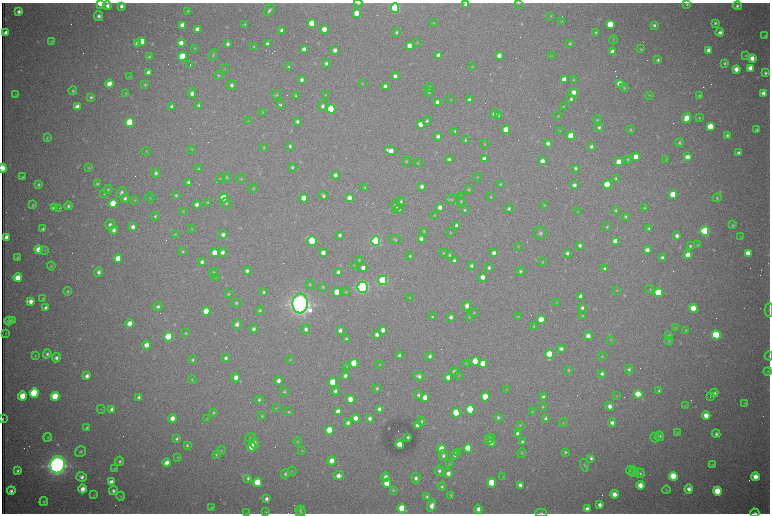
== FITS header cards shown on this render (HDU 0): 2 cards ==
NAXIS1  =                 1536 /fastest changing axis
NAXIS2  =                 1023 /next to fastest changing axis

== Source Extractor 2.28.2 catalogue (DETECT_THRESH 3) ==
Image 1536 x 1023 px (HDU 0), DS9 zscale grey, zoomed out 1/2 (1 PNG px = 2 x 2 image px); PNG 772 x 516 px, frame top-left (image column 1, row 1022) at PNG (2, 3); each listed source drawn as its Kron ellipse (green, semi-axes under 4 px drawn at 4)
Background 2810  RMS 32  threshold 97.3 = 3 sigma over >= 5 px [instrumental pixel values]
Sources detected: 640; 98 cannot appear on this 1/2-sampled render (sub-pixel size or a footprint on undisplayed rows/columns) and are neither listed nor drawn; of the other 542, the 500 brightest by FLUX_AUTO listed and drawn (42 fainter detections omitted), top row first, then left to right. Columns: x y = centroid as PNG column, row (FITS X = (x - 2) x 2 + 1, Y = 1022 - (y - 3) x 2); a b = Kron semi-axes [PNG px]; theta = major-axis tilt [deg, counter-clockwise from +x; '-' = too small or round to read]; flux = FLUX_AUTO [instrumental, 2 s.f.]
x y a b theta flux
100 3 4 2 - 2.0e+05
358 3 4 2 - 7.2e+03
518 3 3 2 - 4.1e+03
465 4 3 3 - 1.5e+04
687 4 3 3 - 8.4e+03
107 6 4 4 - 2.8e+04
121 6 4 3 - 2.6e+04
737 6 4 4 - 1.6e+04
395 8 4 4 - 1.2e+06
269 10 7 4 51 1.8e+04
188 11 4 3 - 7.8e+03
19 12 3 3 - 2.3e+04
356 13 4 4 - 8.5e+04
99 16 5 4 - 2.4e+04
551 16 3 2 - 5.4e+03
562 21 3 3 - 4.4e+03
433 23 3 3 - 4.5e+03
715 23 4 3 - 1.2e+04
245 24 3 3 - 6.6e+03
312 24 4 4 - 2.9e+05
610 24 4 4 - 2.1e+05
183 25 4 4 - 1.1e+05
654 25 3 3 - 1.3e+04
197 29 4 4 - 3.5e+04
324 29 4 4 - 6.8e+04
282 30 4 3 - 3.6e+04
396 32 3 3 - 1.0e+04
596 32 3 3 - 8.5e+03
720 32 4 4 - 2.4e+04
5 33 4 3 - 3.8e+04
765 36 4 3 - 7.3e+03
614 40 4 3 - 6.2e+03
51 41 3 2 - 5.1e+03
142 41 4 4 - 1.3e+05
417 42 4 3 - 5.1e+03
181 43 4 4 - 4.1e+04
570 43 3 2 - 8.1e+03
138 44 4 4 - 7.3e+04
228 44 4 4 - 1.9e+04
268 44 3 3 - 2.4e+04
409 46 4 4 - 5.5e+04
254 47 3 2 - 7.3e+03
195 48 4 3 - 5.1e+03
641 49 4 3 - 7.5e+03
304 50 4 3 - 5.1e+04
335 50 4 3 - 2.8e+04
709 50 4 4 - 3.8e+04
612 52 4 3 - 4.8e+04
213 55 6 4 71 9.2e+03
439 55 4 3 - 5.1e+04
499 56 4 3 - 4.4e+04
551 56 4 3 - 4.7e+03
746 56 4 3 - 6.4e+03
149 57 4 3 - 9.6e+03
182 57 4 4 - 3.1e+05
752 58 4 4 - 5.8e+04
658 60 3 3 - 1.2e+04
326 63 4 4 - 1.6e+04
725 63 3 3 - 1.1e+04
190 65 2 1 - 2.0e+05
289 67 3 3 - 9.7e+03
472 67 4 3 - 5.2e+03
751 68 4 4 - 9.6e+04
225 69 4 3 - 4.6e+03
736 69 4 4 - 5.9e+04
148 73 4 3 - 4.2e+04
765 73 3 3 - 1.4e+04
218 76 4 4 - 8.7e+03
395 76 4 3 - 2.6e+04
129 77 4 3 - 4.3e+03
301 80 3 3 - 1.8e+04
564 80 4 4 - 1.1e+05
574 80 4 3 - 6.3e+03
109 84 4 4 - 1.1e+05
362 84 4 3 - 4.7e+03
619 84 4 4 - 6.7e+04
145 85 4 3 - 9.0e+03
231 85 4 4 - 1.9e+04
385 86 4 3 - 2.6e+04
429 88 4 4 - 2.0e+04
624 88 4 4 - 7.5e+03
73 91 4 4 - 1.1e+04
429 92 4 3 - 6.1e+03
574 92 4 4 - 5.7e+04
126 93 4 3 - 6.2e+03
192 93 4 4 - 2.9e+04
763 93 4 4 - 3.0e+04
325 94 4 3 - 4.9e+03
16 95 3 3 - 4.5e+03
277 95 5 4 - 9.7e+03
649 95 3 3 - 5.4e+03
296 96 4 3 - 1.0e+04
699 96 4 3 - 8.5e+03
91 97 4 3 - 1.2e+04
571 99 4 4 - 1.4e+04
451 100 4 3 - 4.4e+03
469 100 4 3 - 2.3e+04
438 102 4 3 - 5.0e+04
199 105 4 4 - 1.2e+04
280 105 4 3 - 7.9e+03
171 106 3 3 - 1.5e+04
322 106 5 4 - 2.2e+04
77 107 4 4 - 4.4e+04
563 107 4 3 - 6.9e+03
331 109 4 4 - 6.1e+05
263 112 4 3 - 4.9e+03
494 114 4 4 - 3.2e+04
498 116 4 3 - 3.2e+04
558 116 4 3 - 6.6e+03
687 118 5 4 - 9.5e+04
699 118 4 3 - 6.8e+03
597 120 4 3 - 7.6e+03
248 121 4 3 - 5.3e+03
427 121 4 4 - 1.2e+04
297 122 3 3 - 1.7e+04
130 123 4 4 - 6.2e+05
421 124 4 4 - 6.5e+04
710 126 4 4 - 1.6e+05
599 127 5 4 - 1.5e+04
506 130 4 4 - 1.4e+05
630 130 4 3 - 7.7e+03
756 130 3 3 - 1.0e+04
455 131 4 3 - 9.0e+03
560 131 4 3 - 5.3e+03
727 135 4 4 - 1.4e+04
438 136 4 3 - 2.0e+04
571 136 4 4 - 2.3e+05
47 138 4 3 - 7.3e+03
465 140 4 3 - 8.5e+03
548 143 3 3 - 2.2e+04
679 143 5 3 - 1.1e+04
484 144 4 3 - 5.5e+03
290 146 4 3 - 1.2e+04
591 146 3 3 - 1.4e+04
264 148 4 3 - 6.8e+03
192 149 4 3 - 5.5e+03
146 151 5 3 - 5.2e+03
390 151 6 4 -17 7.2e+04
739 153 3 3 - 1.8e+04
636 157 4 4 - 1.0e+05
687 157 4 4 - 5.3e+04
484 159 4 4 - 5.3e+04
628 159 4 3 - 8.2e+03
449 160 4 3 - 2.0e+04
666 160 4 2 - 4.0e+03
406 161 4 3 - 6.9e+03
542 161 4 4 - 4.1e+04
619 162 4 4 - 1.4e+05
418 163 4 3 - 5.9e+03
292 167 4 4 - 1.1e+04
3 168 4 2 - 3.0e+05
89 168 4 3 - 6.0e+03
575 168 4 4 - 1.4e+04
199 169 4 3 - 7.6e+03
156 173 4 4 - 1.5e+04
335 175 4 4 - 2.4e+04
22 177 3 3 - 7.5e+03
227 177 4 4 - 8.5e+03
477 177 4 3 - 5.5e+03
220 178 4 3 - 5.1e+03
241 179 4 3 - 7.7e+03
616 179 4 4 - 1.1e+04
188 182 4 4 - 1.5e+04
39 184 4 3 - 1.1e+04
97 184 4 3 - 1.1e+04
500 185 3 3 - 7.9e+03
574 185 4 4 - 2.3e+04
607 185 4 4 - 3.1e+05
422 186 3 3 - 2.4e+04
365 187 4 3 - 7.1e+03
253 188 4 3 - 5.6e+03
108 189 4 3 - 8.7e+03
469 190 4 3 - 6.9e+03
121 192 6 4 54 1.5e+04
104 194 2 1 - 4.5e+03
673 194 4 4 - 1.9e+05
176 195 4 4 - 9.2e+03
323 196 4 3 - 1.7e+04
461 197 4 4 - 8.8e+03
491 197 4 3 - 5.9e+03
125 198 4 4 - 1.6e+04
150 198 4 3 - 5.2e+03
224 198 4 4 - 2.6e+05
304 198 4 4 - 1.3e+05
349 198 4 3 - 4.7e+04
717 198 4 4 - 1.0e+04
451 199 5 4 - 9.4e+03
135 200 4 3 - 5.0e+03
401 201 4 4 - 1.1e+04
461 201 4 3 - 7.4e+03
207 202 4 3 - 8.0e+03
113 203 4 4 - 2.6e+05
226 203 5 5 - 1.2e+04
197 204 4 4 - 2.7e+04
33 205 4 3 - 8.4e+03
544 205 4 3 - 5.9e+03
68 206 4 3 - 1.4e+04
396 206 5 5 - 2.4e+04
440 207 4 4 - 4.0e+04
54 208 4 4 - 3.8e+04
59 208 2 1 - 6.0e+03
645 208 4 3 - 6.5e+03
399 209 4 4 - 1.1e+04
509 209 4 4 - 1.2e+04
465 210 4 3 - 8.7e+03
615 210 3 3 - 9.6e+03
183 211 4 3 - 4.6e+03
577 212 4 3 - 3.9e+03
435 215 3 3 - 4.4e+03
155 216 4 4 - 8.9e+03
626 217 3 3 - 1.0e+04
110 225 5 4 - 2.1e+04
733 225 3 3 - 8.4e+03
457 226 4 3 - 4.1e+04
133 227 4 3 - 3.2e+04
607 227 3 3 - 8.3e+03
649 228 3 3 - 9.0e+03
43 229 4 3 - 1.4e+04
192 229 3 3 - 4.5e+03
114 230 4 4 - 2.4e+04
424 231 4 3 - 6.1e+03
705 231 4 4 - 1.4e+06
450 233 3 3 - 4.0e+03
540 233 6 6 - 1.8e+04
175 234 4 3 - 6.5e+03
223 235 5 4 - 2.6e+04
340 235 4 4 - 1.7e+04
677 236 3 3 - 2.5e+04
6 237 4 3 - 3.9e+04
741 237 3 3 - 4.0e+03
421 239 4 4 - 2.3e+04
395 240 5 3 - 1.0e+04
312 241 4 4 - 8.1e+05
376 241 5 4 - 1.7e+06
616 241 4 4 - 1.0e+05
580 245 4 4 - 1.6e+04
698 245 3 3 - 4.4e+03
518 246 3 3 - 4.0e+03
690 246 4 4 - 1.1e+04
38 249 4 4 - 8.7e+04
45 250 4 3 - 4.8e+03
647 250 4 3 - 3.6e+04
183 251 3 3 - 8.2e+03
222 252 4 4 - 2.4e+04
215 253 4 4 - 1.2e+05
323 253 4 3 - 3.3e+04
444 253 4 3 - 7.9e+03
494 253 4 3 - 3.0e+04
567 253 3 3 - 1.4e+04
748 253 4 4 - 6.3e+04
449 255 4 4 - 9.3e+03
688 255 4 4 - 9.2e+04
410 256 3 3 - 8.0e+03
17 258 3 2 - 8.9e+03
118 258 4 4 - 8.4e+04
662 258 4 4 - 2.2e+04
359 260 4 3 - 6.4e+03
454 260 4 4 - 1.5e+04
202 262 3 3 - 1.8e+04
542 262 4 3 - 5.3e+03
354 265 4 3 - 4.3e+03
51 266 4 3 - 8.0e+03
471 266 4 4 - 1.2e+04
363 268 4 4 - 3.9e+04
489 268 3 3 - 1.6e+04
605 269 3 3 - 1.2e+04
247 271 4 4 - 1.7e+04
520 271 4 4 - 1.2e+04
98 272 4 4 - 1.9e+04
339 272 4 3 - 4.6e+04
214 273 5 4 - 1.1e+04
483 277 4 4 - 4.4e+04
18 278 4 4 - 1.3e+05
215 278 4 3 - 5.5e+03
383 280 5 4 - 1.8e+06
310 285 4 3 - 6.0e+03
323 287 4 3 - 6.2e+03
362 287 5 5 - 3.4e+06
617 290 3 3 - 4.3e+03
650 290 5 3 - 6.6e+03
67 291 4 3 - 9.4e+03
263 292 4 3 - 1.1e+04
337 292 5 4 - 8.1e+04
346 292 4 2 - 4.9e+03
659 293 4 4 - 4.2e+05
228 294 4 3 - 8.3e+03
581 296 4 4 - 4.3e+04
43 298 3 3 - 6.1e+03
410 298 4 4 - 5.8e+03
31 301 4 4 - 4.2e+04
557 302 4 3 - 4.7e+03
236 303 5 4 - 1.2e+04
300 304 10 8 85 9.7e+06
158 306 4 4 - 1.6e+04
467 306 5 3 - 4.3e+04
46 308 4 3 - 2.5e+04
582 308 4 4 - 1.7e+04
693 308 4 4 - 1.6e+05
260 310 4 4 - 1.1e+04
769 310 7 3 87 7.8e+03
206 311 4 4 - 1.3e+05
474 313 4 3 - 5.5e+03
582 316 4 3 - 7.4e+03
432 317 3 3 - 9.0e+03
451 317 3 3 - 2.2e+04
469 317 4 3 - 4.7e+03
518 317 4 4 - 6.1e+03
541 320 4 4 - 1.4e+05
9 321 4 4 - 2.2e+04
12 321 4 3 - 7.1e+03
130 324 4 4 - 7.9e+04
237 324 5 4 - 2.5e+04
534 326 3 2 - 7.0e+03
675 327 3 3 - 4.5e+03
254 329 4 4 - 1.9e+04
306 329 5 4 - 2.2e+04
340 330 4 3 - 2.5e+04
383 330 4 3 - 3.2e+04
686 330 4 3 - 6.3e+03
186 333 4 4 - 8.1e+03
5 334 4 2 - 4.0e+03
377 334 4 3 - 2.8e+04
716 335 4 4 - 1.0e+06
588 336 4 4 - 5.1e+04
669 336 4 4 - 1.5e+04
168 337 4 4 - 5.8e+05
346 339 4 3 - 1.3e+04
611 340 4 3 - 4.9e+03
669 341 4 3 - 6.1e+03
146 345 4 4 - 5.4e+04
561 349 4 3 - 1.9e+04
47 354 5 4 - 1.6e+04
550 354 5 4 - 3.8e+05
35 356 3 3 - 5.9e+03
399 356 4 4 - 2.2e+04
430 356 4 3 - 1.6e+04
602 356 4 3 - 6.5e+03
769 356 4 2 - 4.4e+03
56 358 5 4 - 2.3e+04
226 358 4 3 - 1.6e+04
192 360 4 3 - 1.1e+04
290 360 4 3 - 6.1e+03
475 361 4 4 - 2.8e+05
354 363 4 4 - 3.5e+05
466 363 3 3 - 4.1e+03
380 364 4 3 - 5.0e+03
483 364 4 4 - 1.7e+05
347 366 3 3 - 4.5e+03
629 369 4 4 - 1.3e+04
568 370 4 3 - 7.1e+03
768 371 4 3 - 7.1e+03
455 372 4 4 - 2.7e+04
602 373 4 4 - 1.6e+04
87 376 4 3 - 3.1e+04
345 376 4 4 - 2.2e+04
419 376 5 4 - 2.5e+04
459 376 4 3 - 6.2e+03
448 377 4 3 - 3.8e+04
236 378 5 4 - 4.2e+04
192 380 4 3 - 7.1e+03
278 381 4 3 - 2.7e+04
333 382 4 4 - 3.2e+05
377 388 3 3 - 8.5e+03
507 390 3 3 - 5.1e+03
335 391 4 3 - 1.7e+04
659 391 4 3 - 1.1e+04
284 392 5 4 - 9.7e+03
34 393 5 4 - 1.0e+06
714 393 4 4 - 1.5e+04
638 394 4 4 - 3.1e+05
419 395 3 3 - 1.4e+04
22 396 4 4 - 1.4e+05
617 396 4 3 - 5.4e+03
55 397 4 4 - 3.6e+05
139 397 3 3 - 2.0e+04
425 397 4 3 - 6.4e+04
485 397 4 4 - 2.0e+05
543 397 3 3 - 1.5e+04
710 397 2 1 - 5.1e+03
350 399 4 4 - 8.1e+04
259 400 4 4 - 1.2e+04
745 403 4 3 - 6.4e+03
610 406 4 4 - 3.7e+04
685 406 4 3 - 4.7e+03
542 407 4 3 - 8.2e+03
276 408 4 3 - 4.2e+03
101 409 4 3 - 4.1e+03
112 409 4 3 - 3.1e+04
380 409 4 4 - 5.0e+04
470 410 4 4 - 8.2e+05
214 412 4 3 - 8.3e+03
289 412 4 3 - 6.8e+03
338 412 4 4 - 6.7e+04
532 412 4 3 - 5.7e+03
456 413 4 4 - 4.7e+05
706 415 4 4 - 8.8e+04
262 416 3 3 - 7.0e+03
498 417 4 4 - 1.1e+04
172 418 4 4 - 5.5e+04
355 418 4 4 - 7.2e+04
370 418 4 3 - 2.4e+04
546 418 4 4 - 1.5e+04
3 419 3 1 - 7.9e+03
207 419 4 3 - 4.3e+03
421 421 4 4 - 1.1e+04
348 423 4 4 - 2.2e+04
563 423 4 3 - 5.2e+03
612 423 4 4 - 2.6e+04
418 425 4 3 - 4.7e+04
520 425 4 4 - 6.9e+03
87 428 4 3 - 1.2e+04
329 430 4 4 - 2.8e+05
677 433 4 4 - 6.0e+03
518 434 4 3 - 4.0e+04
716 434 4 4 - 1.7e+04
660 436 5 4 - 1.2e+04
48 437 4 3 - 7.6e+03
408 437 3 3 - 1.2e+04
491 437 2 1 - 1.4e+05
177 438 4 3 - 1.3e+04
250 438 5 3 - 7.9e+03
655 438 5 4 - 1.2e+04
489 439 4 4 - 4.6e+04
298 441 4 3 - 7.0e+03
522 442 3 3 - 1.2e+04
254 443 5 4 - 2.8e+04
491 443 4 3 - 3.6e+04
187 445 3 3 - 1.1e+04
400 445 4 4 - 1.7e+05
252 447 5 4 - 1.2e+05
468 448 4 4 - 2.6e+05
442 449 4 4 - 2.0e+05
80 451 6 5 - 1.4e+04
221 451 4 3 - 5.3e+03
302 451 3 3 - 4.0e+03
565 452 4 3 - 9.1e+03
458 453 4 3 - 7.3e+03
522 453 5 3 - 6.8e+03
216 454 4 3 - 1.0e+04
443 455 5 4 - 1.8e+04
454 455 5 4 - 1.9e+04
178 458 4 3 - 5.2e+03
591 458 3 3 - 1.6e+04
120 461 4 3 - 1.3e+04
332 461 4 4 - 8.8e+04
167 463 4 4 - 4.5e+04
449 464 4 3 - 4.9e+03
57 465 8 7 - 8.0e+06
584 465 6 4 -75 9.7e+03
712 465 4 3 - 7.2e+03
114 469 4 3 - 7.3e+03
630 470 4 3 - 7.2e+03
17 471 4 3 - 1.6e+04
292 471 4 2 - 4.1e+03
439 471 5 4 - 1.7e+04
634 472 5 4 - 1.3e+04
448 473 4 4 - 3.9e+04
640 473 4 4 - 1.1e+04
285 474 4 4 - 1.1e+04
339 476 5 4 - 5.1e+04
673 476 4 4 - 2.8e+05
82 477 5 5 - 2.9e+04
385 477 5 4 - 3.1e+04
503 477 4 3 - 4.5e+03
755 477 4 4 - 9.0e+04
248 478 4 3 - 1.3e+04
416 478 5 4 - 2.2e+04
111 482 4 3 - 3.6e+04
258 482 4 4 - 2.2e+05
387 483 4 4 - 1.5e+05
492 483 4 4 - 5.8e+05
520 485 4 3 - 2.7e+04
640 485 4 4 - 8.1e+04
442 486 4 3 - 1.1e+04
82 489 4 4 - 4.9e+04
689 489 4 3 - 3.0e+04
393 490 4 3 - 7.1e+03
666 490 4 3 - 6.0e+03
11 491 4 3 - 2.1e+04
113 491 4 4 - 1.7e+04
717 491 4 4 - 2.3e+05
614 494 4 4 - 5.8e+04
94 495 4 3 - 4.5e+03
451 495 3 2 - 8.1e+03
121 496 4 4 - 7.1e+03
427 497 4 3 - 1.6e+04
266 499 4 3 - 2.1e+04
44 501 4 3 - 1.1e+04
600 505 4 3 - 3.1e+04
432 506 6 3 71 4.8e+04
211 508 4 3 - 6.8e+03
402 508 4 4 - 2.3e+05
478 509 4 4 - 3.4e+04
587 509 4 3 - 3.1e+04
300 510 5 5 - 1.2e+04
266 512 4 4 - 7.5e+03
247 513 3 2 - 3.9e+03
301 513 5 4 - 9.4e+03
541 513 5 3 - 9.3e+03
755 513 5 3 - 1.3e+04
At the frame edge (FLAGS 8, measured only in part): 10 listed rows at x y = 100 3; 358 3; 518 3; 3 168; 769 310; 769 356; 3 419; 247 513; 541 513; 755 513
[42 fainter detections neither listed nor drawn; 98 sub-pixel or undisplayed-footprint detections neither listed nor drawn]